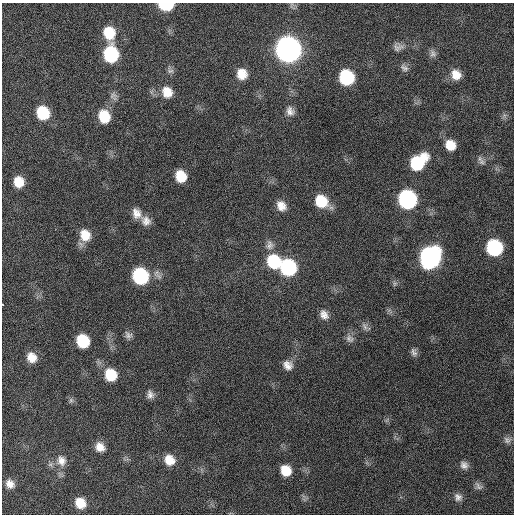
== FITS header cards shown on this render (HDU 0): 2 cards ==
NAXIS1  =                  512 / Axis length
NAXIS2  =                  512 / Axis length

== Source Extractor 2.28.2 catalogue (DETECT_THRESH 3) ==
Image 512 x 512 px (HDU 0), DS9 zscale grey, 1 PNG px = 1 image px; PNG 516 x 516 px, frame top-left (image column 1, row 512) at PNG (2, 3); no overlay
Background 426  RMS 12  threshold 35.1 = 3 sigma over >= 5 px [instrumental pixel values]
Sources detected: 56; all 56 listed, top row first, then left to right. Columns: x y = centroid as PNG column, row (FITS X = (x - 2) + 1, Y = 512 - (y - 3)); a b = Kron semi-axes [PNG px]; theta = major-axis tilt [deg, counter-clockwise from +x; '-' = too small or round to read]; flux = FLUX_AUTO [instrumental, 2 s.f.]
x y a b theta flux
166 5 10 6 0 46000
291 5 7 4 71 1200
109 33 13 11 -74 20000
398 47 13 10 16 4300
288 49 13 12 - 780000
433 53 11 8 -55 3100
111 54 12 10 -79 66000
404 68 12 8 -34 3300
170 71 10 7 -43 2600
242 74 11 10 - 11000
456 75 12 11 - 9500
346 77 11 10 - 62000
167 92 13 12 - 12000
113 95 11 9 64 3500
290 111 12 10 -66 5400
43 113 11 10 - 33000
104 116 12 10 -70 20000
450 145 11 10 - 12000
418 162 17 11 42 44000
482 162 11 7 -39 3000
181 176 10 9 - 17000
19 182 11 10 - 14000
407 199 12 11 - 160000
321 201 14 11 -37 23000
281 206 13 10 -56 7800
136 213 14 10 -62 7300
146 221 13 11 -44 6400
85 235 14 12 -66 14000
269 245 13 10 88 4900
494 248 11 11 - 87000
430 257 13 12 - 280000
274 261 13 12 - 39000
288 267 12 11 - 89000
140 276 12 11 - 84000
3 304 3 2 - 4200
324 315 12 9 -56 5500
365 326 11 5 -65 2700
128 335 11 8 -47 3200
349 339 12 9 -39 3800
83 341 11 10 - 31000
414 352 11 7 -69 2900
32 357 10 9 - 9000
288 365 11 10 - 6100
111 375 12 11 - 22000
150 394 10 7 -76 3900
71 400 7 6 - 1900
507 440 10 9 - 3200
100 447 10 9 - 7500
169 460 12 11 - 11000
61 461 15 12 -71 8000
464 465 11 9 -39 4300
286 470 11 10 - 15000
10 484 9 8 - 5800
478 486 13 7 -48 3100
458 497 11 9 -53 4200
80 503 10 9 - 13000
At the frame edge (FLAGS 8, measured only in part): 2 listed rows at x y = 166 5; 3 304